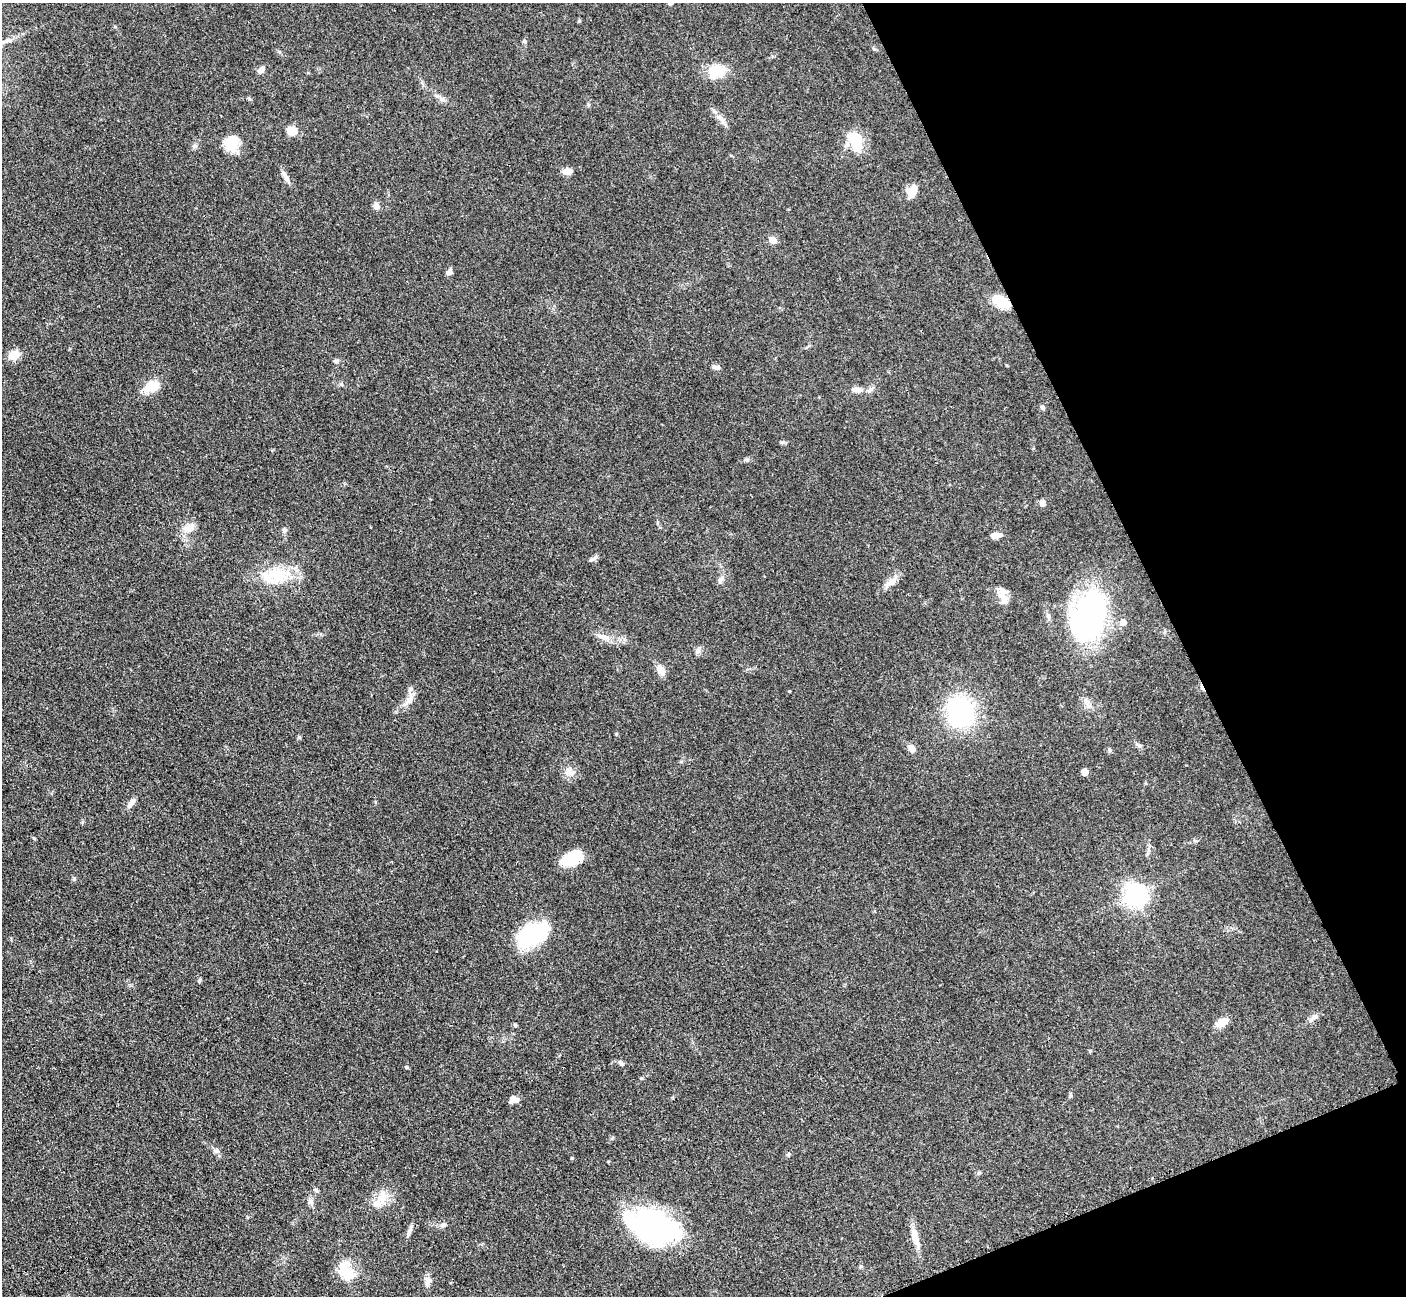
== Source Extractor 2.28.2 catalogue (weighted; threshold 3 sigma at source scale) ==
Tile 12 of 4 x 4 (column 4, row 3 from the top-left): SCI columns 4227-5630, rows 1592-2885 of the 5647 x 5638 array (HDU 1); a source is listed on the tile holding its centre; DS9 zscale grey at full resolution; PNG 1408 x 1298 px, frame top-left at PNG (2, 3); no overlay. Shown black and unused: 19% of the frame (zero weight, under 3 of 4 exposures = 2% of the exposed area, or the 3 px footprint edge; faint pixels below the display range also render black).
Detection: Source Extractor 2.28.2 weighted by HDU 2 'WHT'; one run over the whole footprint, this tile lists its part. Background 0.0828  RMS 0.0058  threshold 0.0259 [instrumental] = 3 sigma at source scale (4.5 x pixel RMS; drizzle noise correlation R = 1.50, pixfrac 1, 0.05/0.05 arcsec/px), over >= 5 px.
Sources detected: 78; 2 inside a brighter object's white glare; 2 cosmic-ray / hot-pixel residue — not listed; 3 inside a brighter listed object's ellipse — not listed separately; the other 71 listed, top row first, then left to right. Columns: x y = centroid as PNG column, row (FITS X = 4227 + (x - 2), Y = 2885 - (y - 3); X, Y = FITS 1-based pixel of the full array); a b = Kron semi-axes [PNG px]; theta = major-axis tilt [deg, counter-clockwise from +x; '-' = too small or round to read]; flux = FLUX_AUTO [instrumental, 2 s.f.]
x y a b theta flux
579 21 4 4 - 0.75
524 41 5 5 - 0.96
261 70 9 6 50 3.3
717 71 20 16 2 14
442 100 9 4 -9 1.6
720 117 13 7 -47 3.7
292 131 11 10 - 6.8
855 141 25 14 -62 16
230 145 20 16 -34 11
568 171 9 6 -1 5
285 176 19 5 -60 3.2
913 190 17 10 67 5.6
376 206 8 7 - 3.1
772 240 8 6 -31 4.6
449 272 8 6 50 2.2
1001 301 17 9 -33 16
14 355 12 9 26 7.8
717 367 9 6 -9 1.9
341 384 7 5 -17 1.2
151 386 22 13 21 9.5
857 389 15 7 -4 3.8
1042 407 7 5 -43 1.2
747 460 8 5 -6 1.1
1042 503 8 7 - 2.2
189 528 19 10 21 5.7
284 530 7 6 - 1.4
996 536 10 6 5 4.2
592 559 14 5 29 1.7
276 576 41 22 1 25
720 581 9 6 74 1.7
891 582 18 9 40 5
1003 598 21 10 -57 5.1
1048 616 10 5 -77 1.8
1089 616 41 26 72 150
1123 622 5 5 - 5.5
603 637 19 7 -19 4.8
698 650 7 5 55 1.5
661 670 13 9 -54 4.6
410 699 19 8 69 4.8
960 712 23 20 -72 80
299 737 5 4 - 0.72
1138 745 10 5 -32 1.5
912 748 9 8 - 3.3
1109 750 7 5 -69 0.97
569 771 14 11 -49 4.6
1085 772 5 5 - 8.1
131 803 14 6 50 3
572 858 23 13 27 17
74 879 5 5 - 0.74
1135 895 9 8 - 400
531 935 34 23 31 40
199 981 6 4 72 0.82
1313 1018 14 6 32 2.5
1222 1022 15 9 27 5.5
515 1025 5 4 - 0.76
621 1063 9 5 -38 1.6
406 1067 4 4 - 0.64
1071 1095 6 4 89 0.86
512 1100 10 7 57 3.1
217 1151 9 6 -26 1.7
788 1154 6 5 - 0.87
572 1158 4 4 - 0.57
316 1190 7 4 -46 0.95
383 1197 18 12 -88 7.6
310 1201 9 8 - 2.3
443 1225 7 6 - 1.6
652 1226 49 28 -18 120
410 1231 16 5 69 2.2
915 1236 26 8 -79 6.6
346 1271 27 16 -67 15
427 1280 14 8 -81 3
Overlapping masked pixels (flux is a lower limit): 1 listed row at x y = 1001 301
Unlisted compact peaks at least as high as the median listed source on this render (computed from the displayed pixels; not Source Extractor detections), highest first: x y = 641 1078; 194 146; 616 734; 249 99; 874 49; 612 1138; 861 1266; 979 1173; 337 360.